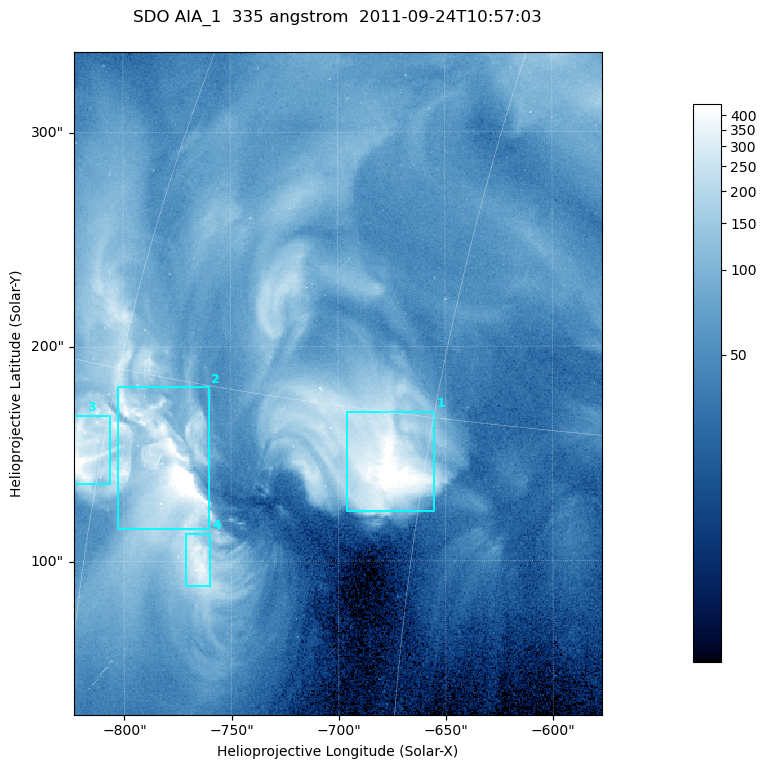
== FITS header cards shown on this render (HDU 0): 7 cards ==
TELESCOP= 'SDO     '           /
INSTRUME= 'AIA_1   '           /
WAVELNTH=                  335 /
WAVEUNIT= 'angstrom'           /
DATE-OBS= '2011-09-24T10:57:03.62' /
CTYPE1  = 'HPLN-TAN'           /
CTYPE2  = 'HPLT-TAN'           /

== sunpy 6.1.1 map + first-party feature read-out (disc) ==
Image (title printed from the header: SDO AIA_1  335 angstrom  2011-09-24T10:57:03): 410 x 514 px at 0.601 arcsec/px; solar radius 956 arcsec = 1592 px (partial field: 2.6% of the solar disc is inside the frame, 100% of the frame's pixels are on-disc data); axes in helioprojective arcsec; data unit not stated in the header (colour bar unlabelled)
Pointing: header CRPIX1/2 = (2042.06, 2043.86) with CRVAL1/2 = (0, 0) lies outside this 410 x 514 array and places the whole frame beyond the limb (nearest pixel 1.41 R_sun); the SolarSoft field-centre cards XCEN/YCEN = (-700.1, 182.8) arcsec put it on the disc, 1317 arcsec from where CRPIX/CRVAL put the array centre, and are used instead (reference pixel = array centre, CRVAL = XCEN/YCEN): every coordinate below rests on XCEN/YCEN
Orientation: roll -0.143 deg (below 1 deg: not rotated)
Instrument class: DISC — disc imager (sunpy class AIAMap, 335 A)
Bright regions (active regions / flare kernels): reference = the on-disc median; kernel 3 px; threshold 5 sigma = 189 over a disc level ~58.2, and >= 1.15x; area >= 210 px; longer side >= 5 px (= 3 arcsec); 4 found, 4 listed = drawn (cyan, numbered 1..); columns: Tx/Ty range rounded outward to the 2 arcsec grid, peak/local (2 s.f.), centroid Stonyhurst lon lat
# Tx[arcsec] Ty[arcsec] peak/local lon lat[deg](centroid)
1 -696..-654 122..170 9.4 -47 +13
2 -804..-760 114..182 16 -56 +13
3 -824..-806 136..168 9.6 -61 +12
4 -772..-760 88..114 6.4 -54 +10